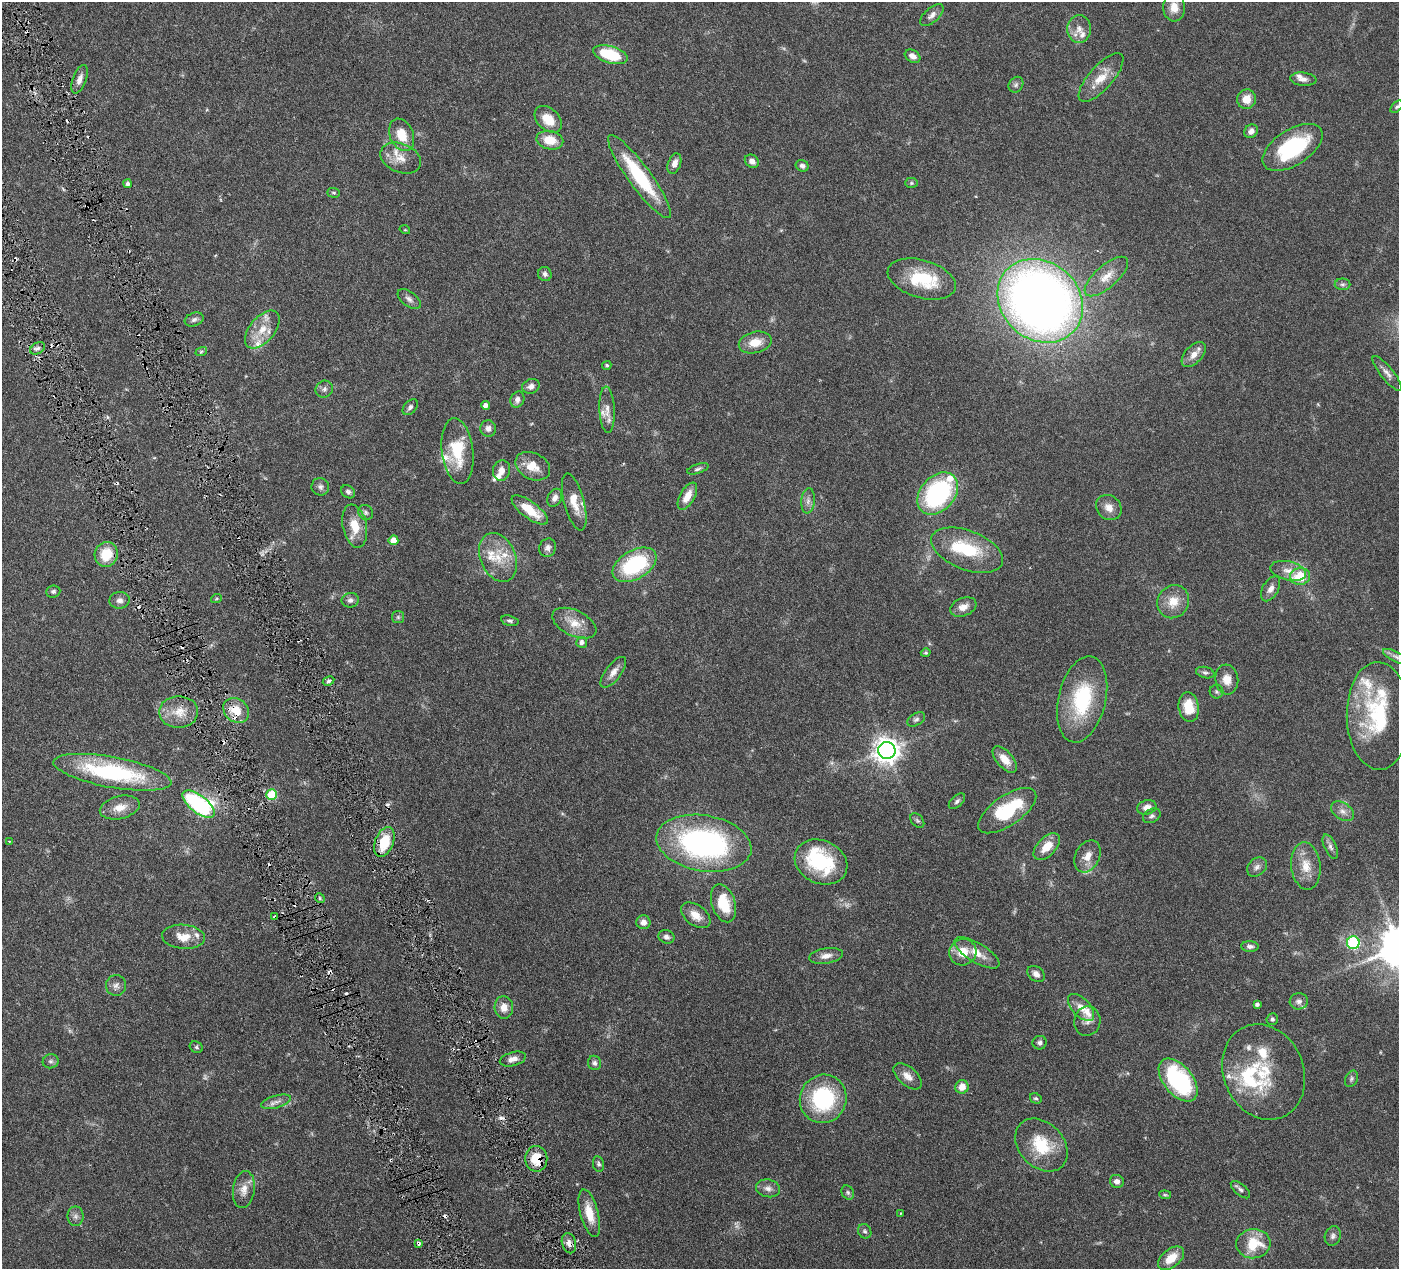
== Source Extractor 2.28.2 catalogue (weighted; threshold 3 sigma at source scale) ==
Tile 11 of 4 x 4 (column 3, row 3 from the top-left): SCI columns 2800-4196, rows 1570-2836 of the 5599 x 5543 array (HDU 1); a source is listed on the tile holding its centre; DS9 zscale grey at full resolution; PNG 1401 x 1271 px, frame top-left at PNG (2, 2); each listed source drawn as its Kron ellipse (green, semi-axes under 4 px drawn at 4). Shown black and unused: <1% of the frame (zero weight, under 3 of 6 exposures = <1% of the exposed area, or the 3 px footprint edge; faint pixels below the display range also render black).
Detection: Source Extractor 2.28.2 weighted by HDU 2 'WHT'; one run over the whole footprint, this tile lists its part. Background 0.0864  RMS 0.0036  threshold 0.0149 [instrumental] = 3 sigma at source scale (4.09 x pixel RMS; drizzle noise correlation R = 1.36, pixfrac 0.8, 0.05/0.05 arcsec/px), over >= 5 px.
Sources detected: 210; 3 too faint to see at this stretch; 2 inside a brighter object's white glare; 16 cosmic-ray / hot-pixel residue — neither listed nor drawn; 24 inside a brighter listed object's ellipse — not listed separately; the other 165 listed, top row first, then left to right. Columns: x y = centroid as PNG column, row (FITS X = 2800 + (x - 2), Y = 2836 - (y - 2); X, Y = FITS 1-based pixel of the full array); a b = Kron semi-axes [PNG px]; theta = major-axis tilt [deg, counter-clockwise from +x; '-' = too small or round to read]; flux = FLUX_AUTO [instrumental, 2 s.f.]
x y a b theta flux
1174 7 14 11 -87 3.6
932 15 14 7 43 1.7
1079 29 14 12 85 3.2
610 55 18 8 -17 15
913 56 8 6 -30 2.1
1101 77 31 12 48 6.6
79 79 15 6 70 2.1
1303 79 13 6 -6 1.7
1016 85 8 7 - 0.93
1247 99 10 9 - 4.2
1397 107 7 4 44 0.59
548 119 16 10 -42 6.1
1251 131 7 6 - 1.6
402 135 17 11 -67 6.6
550 140 13 9 -11 6.5
1293 147 34 17 32 29
401 158 21 14 -23 5
752 161 8 6 -37 1.8
674 164 10 6 71 2.3
802 166 7 5 -27 1
639 176 51 11 -54 24
911 183 6 5 - 0.56
128 184 4 4 - 0.88
333 193 6 5 - 0.53
405 230 5 3 - 0.28
545 274 7 6 - 1.1
1106 276 27 11 41 5.5
922 279 35 19 -16 16
1342 284 8 5 0 0.8
409 299 13 7 -37 1.4
1040 301 46 38 -41 320
194 320 10 6 21 1.1
262 330 22 12 50 6.5
755 342 17 10 13 5.2
37 348 8 5 30 1
201 352 6 4 17 0.4
1194 354 15 8 47 3.1
607 365 5 4 - 0.53
1387 373 22 6 -51 2
531 386 9 7 19 1.7
324 389 9 8 - 1.2
517 399 8 6 70 1.5
486 405 4 4 - 1.4
410 407 9 6 49 0.97
607 410 23 7 -87 2.8
488 428 8 8 - 1.6
457 451 33 15 -83 13
533 466 18 13 -26 5.2
698 469 11 4 18 0.83
501 470 10 8 74 2.2
320 487 9 8 - 1.2
348 492 7 6 - 0.79
938 494 24 17 49 45
687 496 15 7 60 4.2
555 498 9 6 63 1.6
808 501 13 6 84 1.7
574 502 29 10 -75 5.5
1109 507 14 11 -44 3
530 510 22 8 -36 7.8
365 512 8 7 - 0.88
355 526 22 12 -78 6.6
393 540 5 5 - 3.7
548 548 9 8 - 1.5
967 550 38 19 -21 18
106 554 12 11 - 8.4
498 557 25 17 -66 8.4
635 565 24 14 29 28
1288 571 18 9 -14 3.3
1300 576 10 8 7 9.3
1271 589 13 8 60 2.1
53 591 7 6 - 0.91
216 599 5 3 - 0.33
120 600 10 8 8 1.6
350 600 8 7 - 1.2
1173 602 17 15 56 5.5
963 607 14 9 21 2.7
398 617 6 6 - 0.66
510 621 9 5 -15 0.76
574 623 23 12 -26 5.5
582 642 5 5 - 1.2
926 653 5 4 - 0.47
1396 657 14 5 -27 1.3
613 672 18 7 53 2.5
1205 673 9 5 -12 0.8
1227 679 15 11 -83 3.5
328 681 6 4 28 0.69
1216 692 7 7 - 0.71
1082 699 44 24 77 25
1189 707 15 10 -82 7.8
236 710 14 11 -41 5.7
179 712 19 16 1 5.9
1378 716 54 32 -89 30
916 719 9 6 33 0.98
887 750 8 8 - 340
1005 759 16 8 -49 4.2
112 772 60 15 -10 39
272 795 5 5 - 15
957 801 10 5 42 0.92
199 804 19 8 -39 38
120 807 20 11 13 4.4
1147 807 10 7 17 2.5
1007 811 34 15 34 20
1342 811 13 8 -35 2
1152 816 9 6 28 0.92
917 821 8 5 -48 0.67
9 841 4 2 - 0.25
384 842 15 9 68 10
704 843 48 28 -9 80
1047 847 16 9 45 5.4
1330 847 13 6 -65 1.3
1087 856 17 12 63 4
821 862 27 21 -25 24
1306 866 24 14 -84 6
1257 867 11 8 42 1.5
320 898 5 4 - 0.56
723 903 20 11 -72 10
696 915 16 10 -36 3.9
275 917 3 2 - 0.4
643 922 7 7 - 1.8
184 937 21 12 -4 5.1
666 937 8 6 -19 1.3
1353 943 6 6 - 34
1250 946 9 5 -3 1.2
963 952 14 13 - 5.8
977 953 25 9 -31 4.8
826 956 17 7 9 2.6
1036 974 9 7 -40 1.9
116 985 10 10 - 1.7
1299 1001 9 8 - 1.4
1257 1004 4 3 - 0.79
504 1007 11 9 -86 2.9
1081 1007 16 9 -47 3.7
1272 1019 6 5 - 0.77
1087 1021 15 13 81 2.4
1040 1043 7 6 - 0.99
196 1047 7 5 -28 0.57
513 1059 13 7 14 2.5
51 1061 8 7 - 0.91
594 1063 7 6 - 1
1264 1072 49 40 -67 22
908 1076 17 9 -42 2.8
1351 1079 9 6 65 0.77
1178 1080 25 14 -50 38
962 1087 7 6 - 3.4
1036 1098 6 5 - 0.59
823 1099 24 23 - 30
276 1102 15 6 15 1.8
1041 1145 30 22 -46 14
536 1159 13 11 -88 7.6
598 1164 8 5 -80 0.76
1117 1181 7 6 - 1.5
768 1188 12 9 -11 1.9
244 1190 18 11 82 3.5
1240 1190 12 5 -40 0.96
848 1193 7 6 - 0.74
1165 1195 6 4 -7 0.43
589 1213 24 9 -75 6.2
900 1213 4 3 - 0.23
75 1216 10 8 90 1.4
865 1231 7 6 - 0.83
1333 1236 10 8 70 1.2
418 1243 4 3 - 1.1
569 1243 10 7 -74 1.7
1253 1244 17 14 6 10
1171 1258 15 9 39 5.5
Overlapping masked pixels (flux is a lower limit): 5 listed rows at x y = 236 710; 275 917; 536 1159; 418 1243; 569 1243